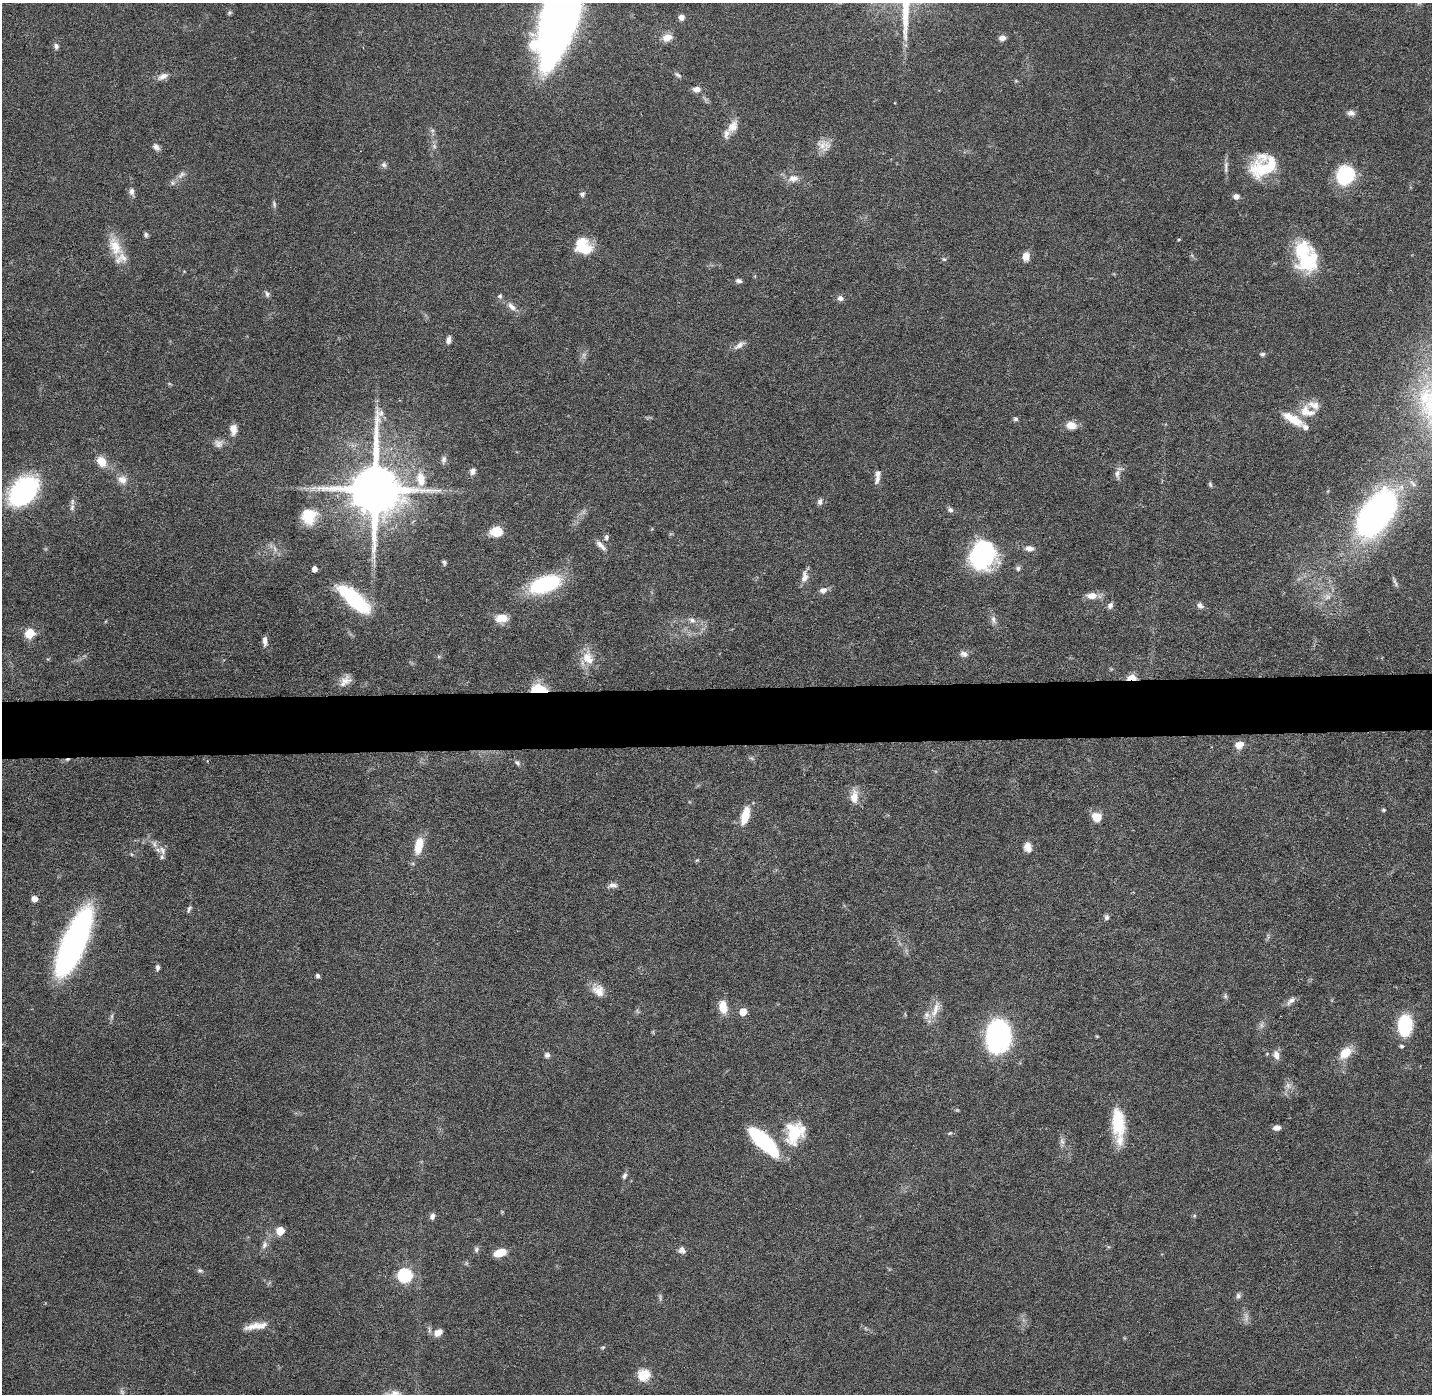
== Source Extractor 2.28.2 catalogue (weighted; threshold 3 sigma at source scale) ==
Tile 5 of 3 x 3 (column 2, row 2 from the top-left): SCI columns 1430-2859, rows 1464-2855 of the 4288 x 4319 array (HDU 1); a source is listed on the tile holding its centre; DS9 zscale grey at full resolution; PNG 1434 x 1396 px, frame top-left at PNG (2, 3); no overlay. Shown black and unused: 4% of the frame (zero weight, under 4 of 8 exposures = <1% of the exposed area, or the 3 px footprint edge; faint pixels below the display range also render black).
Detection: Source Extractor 2.28.2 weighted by HDU 2 'WHT'; one run over the whole footprint, this tile lists its part. Background 0.0817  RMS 0.0032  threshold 0.0133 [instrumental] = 3 sigma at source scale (4.09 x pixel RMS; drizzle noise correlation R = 1.36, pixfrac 0.8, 0.05/0.05 arcsec/px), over >= 5 px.
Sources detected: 165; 5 too faint to see at this stretch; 4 inside a brighter object's white glare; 1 cosmic-ray / hot-pixel residue — not listed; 12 inside a brighter listed object's ellipse — not listed separately; the other 143 listed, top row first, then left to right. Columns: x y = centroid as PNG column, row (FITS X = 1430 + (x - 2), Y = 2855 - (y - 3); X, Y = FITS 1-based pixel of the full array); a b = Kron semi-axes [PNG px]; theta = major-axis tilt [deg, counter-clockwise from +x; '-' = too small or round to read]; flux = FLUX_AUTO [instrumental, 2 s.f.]
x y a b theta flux
230 13 7 5 43 0.49
560 17 74 25 74 340
681 17 6 6 - 1.6
667 37 12 9 23 2.7
1002 38 8 6 2 1.4
56 46 7 6 - 0.99
677 75 11 5 -32 0.75
163 76 15 7 24 1.9
696 89 10 7 -2 1.7
895 103 3 2 - 0.22
1351 113 11 7 -10 1.3
732 126 20 12 52 3.3
432 130 6 5 - 0.59
824 146 21 14 -16 3.4
156 147 10 7 -44 1.2
384 165 8 7 - 0.89
1226 165 13 5 78 1.2
1264 168 37 19 21 14
181 175 12 5 53 1.4
1345 175 22 19 63 16
793 178 15 9 5 2.6
132 192 12 7 -76 1.3
582 194 6 6 - 0.83
1236 196 7 6 - 1.5
274 204 9 5 -81 0.69
146 235 7 5 -86 0.68
1179 239 4 3 - 0.33
115 246 29 15 -66 6.7
585 249 15 12 31 7.5
1026 256 9 7 82 2.8
944 259 6 5 - 0.47
1306 261 32 26 84 18
739 281 8 5 -10 0.87
267 294 9 6 -70 0.83
500 296 6 6 - 0.65
840 298 7 7 - 1.2
512 306 15 7 -45 2.1
448 340 9 5 75 1.4
739 345 17 7 35 1.7
1262 354 7 5 1 0.63
1307 412 25 15 -19 5.8
1015 419 6 6 - 0.62
1294 420 20 11 -30 5.9
1071 425 12 9 -8 3.3
233 429 12 7 -87 2.6
218 444 12 10 -29 1.7
444 460 10 6 82 1.1
101 461 9 7 -53 5.5
472 471 8 7 - 1.2
878 474 11 7 78 1.2
1117 474 13 8 88 1.7
421 479 19 11 -81 5.5
122 480 13 11 -30 2.4
1210 484 7 5 -64 0.52
375 489 17 14 89 2100
23 491 36 23 45 39
820 502 8 6 88 1.1
72 507 10 6 79 1.1
950 510 7 6 - 0.87
1376 513 38 20 52 150
309 516 17 17 - 8
496 531 12 9 2 6.4
606 537 7 6 - 0.81
601 545 16 6 -43 1.8
275 548 10 3 -69 0.73
1029 548 12 7 -4 1.8
982 555 29 25 65 35
444 562 6 5 - 0.63
1018 568 7 6 - 0.78
315 569 4 4 - 1.9
804 577 16 8 84 2.3
1395 582 13 4 -68 0.69
545 584 34 16 19 26
823 590 8 7 - 1.7
1092 596 13 9 1 2.8
1327 597 9 8 - 1.8
354 599 38 13 -41 26
1110 605 8 6 64 1.1
1200 605 9 7 -45 1.2
502 618 14 9 10 4.3
692 620 9 7 -26 1.3
993 620 13 6 -75 1.4
30 633 6 5 - 15
265 641 12 6 -86 1.5
964 654 11 8 -28 1.3
588 658 20 14 -71 5.5
1132 678 6 4 -6 10
345 681 17 10 39 2.7
539 689 13 7 -7 12
1239 745 12 9 21 2.3
517 763 8 6 -44 0.78
854 797 16 9 85 3.7
1383 810 5 4 - 0.42
745 816 18 7 75 7.1
1097 817 9 8 - 5.1
419 846 18 9 77 6.5
1028 847 12 9 -76 2.2
162 850 12 8 -54 2.1
697 860 5 4 - 0.35
613 885 13 7 2 1.4
34 899 5 5 - 3
189 909 9 4 60 0.65
1106 917 8 6 75 0.74
74 943 59 17 67 110
158 967 7 5 89 0.85
318 976 4 4 - 0.82
598 991 17 13 -46 3.7
1225 996 7 5 -82 0.64
1291 1001 14 6 44 1.4
723 1007 17 10 -77 4.1
935 1010 25 8 67 3.6
743 1012 5 5 - 6
1405 1025 23 15 86 15
998 1036 29 20 86 59
1097 1036 4 3 - 0.29
1345 1053 14 9 41 5.7
1267 1054 5 5 - 0.33
547 1055 7 7 - 0.91
1276 1055 11 7 -75 1.9
1288 1085 9 4 -82 1
1118 1122 33 14 -86 12
1277 1128 8 6 1 1.3
795 1133 32 24 66 13
950 1133 7 4 25 0.45
1062 1141 11 6 -74 1.1
764 1142 33 12 -44 31
624 1176 8 5 68 0.88
432 1216 8 6 69 1.2
280 1231 5 5 - 8.6
264 1245 11 7 70 1.4
682 1248 12 6 49 0.98
476 1249 7 6 - 0.78
500 1253 12 7 18 5.1
200 1270 7 6 - 0.65
405 1275 7 6 - 47
1238 1296 8 6 75 0.82
1246 1317 14 6 -86 1.5
256 1326 30 8 9 3.8
438 1332 10 7 36 2.5
603 1347 5 4 - 0.39
644 1375 6 6 - 18
122 1392 8 4 -45 0.67
395 1394 14 10 19 2.4
Overlapping masked pixels (flux is a lower limit): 2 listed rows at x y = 1132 678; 539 689
Isophote crosses this tile's border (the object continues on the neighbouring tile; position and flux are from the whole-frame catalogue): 2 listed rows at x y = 560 17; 395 1394